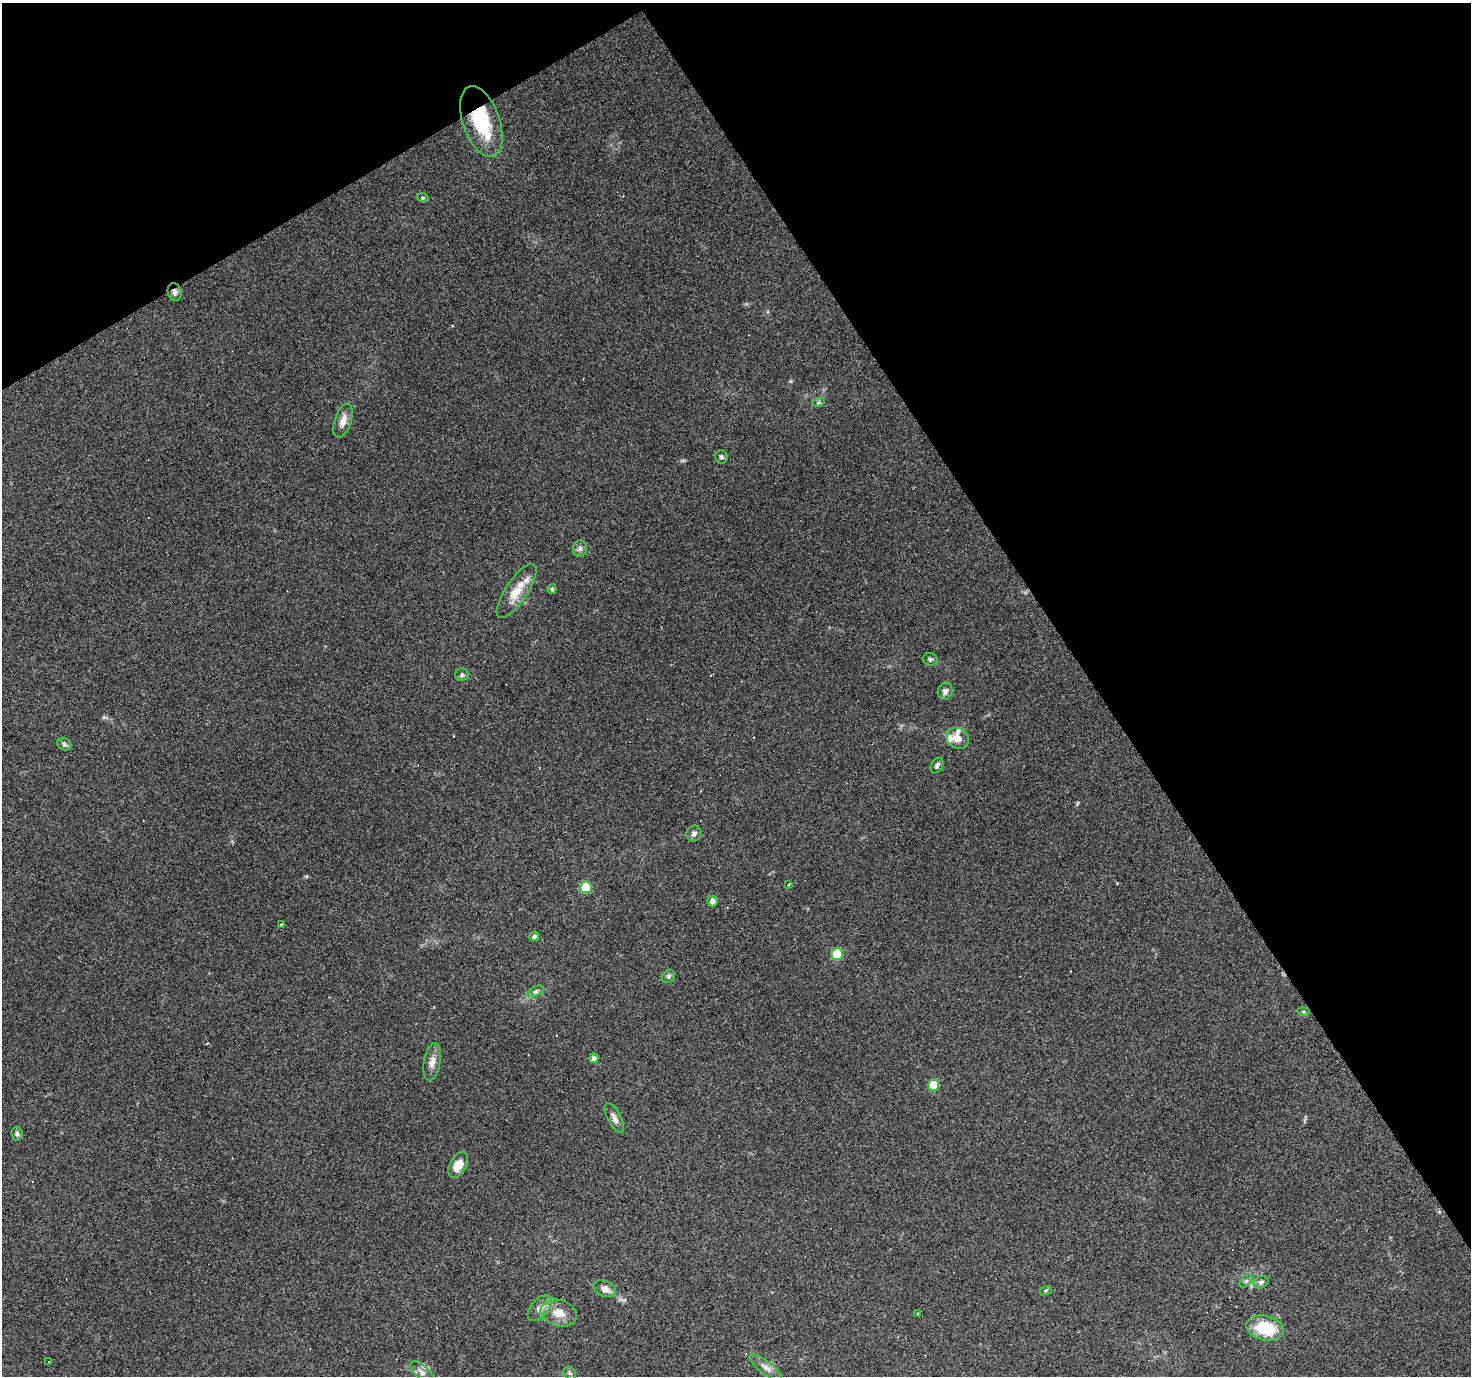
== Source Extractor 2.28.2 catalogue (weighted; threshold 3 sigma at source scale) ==
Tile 3 of 4 x 4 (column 3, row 1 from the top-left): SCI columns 2938-4406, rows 4297-5670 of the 5874 x 5782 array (HDU 1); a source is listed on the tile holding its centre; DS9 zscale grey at full resolution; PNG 1473 x 1378 px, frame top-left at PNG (2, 3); each listed source drawn as its Kron ellipse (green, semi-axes under 4 px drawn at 4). Shown black and unused: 32% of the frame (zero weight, under 3 of 4 exposures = <1% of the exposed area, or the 3 px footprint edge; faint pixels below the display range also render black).
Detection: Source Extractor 2.28.2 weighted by HDU 2 'WHT'; one run over the whole footprint, this tile lists its part. Background 0.256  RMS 0.0082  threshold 0.0369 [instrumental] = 3 sigma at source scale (4.5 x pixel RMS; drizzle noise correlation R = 1.50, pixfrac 1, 0.0396/0.0396 arcsec/px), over >= 5 px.
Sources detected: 58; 11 cosmic-ray / hot-pixel residue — neither listed nor drawn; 4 inside a brighter listed object's ellipse — not listed separately; the other 43 listed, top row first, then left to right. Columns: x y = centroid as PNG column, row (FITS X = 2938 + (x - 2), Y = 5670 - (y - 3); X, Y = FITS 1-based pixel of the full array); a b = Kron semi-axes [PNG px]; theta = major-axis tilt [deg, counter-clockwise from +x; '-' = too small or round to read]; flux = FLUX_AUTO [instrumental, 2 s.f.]
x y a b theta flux
481 121 37 18 -71 52
423 198 5 3 - 0.97
175 292 9 6 -74 3.1
818 403 6 4 19 1.1
343 421 18 8 72 6.4
721 457 7 6 - 2
580 549 8 7 - 2.8
552 589 5 4 - 1.6
517 591 32 11 56 16
930 659 7 6 - 1.9
462 675 7 6 - 1.9
945 691 9 7 70 3.2
957 738 12 10 -40 7.5
64 744 7 6 - 1.9
937 766 8 5 62 2.1
694 833 8 7 - 3
788 884 3 3 - 2.7
586 887 6 6 - 28
712 901 5 5 - 4.9
281 925 3 3 - 9.1
534 936 5 4 - 3.6
837 954 6 6 - 29
668 976 7 6 - 1.7
536 991 9 5 27 2.5
1303 1012 6 3 -8 1
594 1058 5 4 - 3.4
432 1062 19 8 80 6.1
933 1085 5 5 - 20
614 1118 16 6 -62 4.7
17 1134 7 5 -85 1.8
458 1165 14 8 61 11
1246 1281 8 4 45 1.8
1261 1282 8 6 25 2.7
605 1289 12 8 -23 5
1046 1290 6 3 19 0.79
540 1308 15 8 48 6.2
559 1313 18 13 -16 12
918 1313 3 3 - 1.7
1265 1328 19 12 -13 35
48 1362 3 3 - 1.4
766 1367 19 6 -38 5.5
422 1372 14 6 -44 3.8
570 1373 7 5 -44 1.6
Overlapping masked pixels (flux is a lower limit): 2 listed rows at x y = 481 121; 175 292